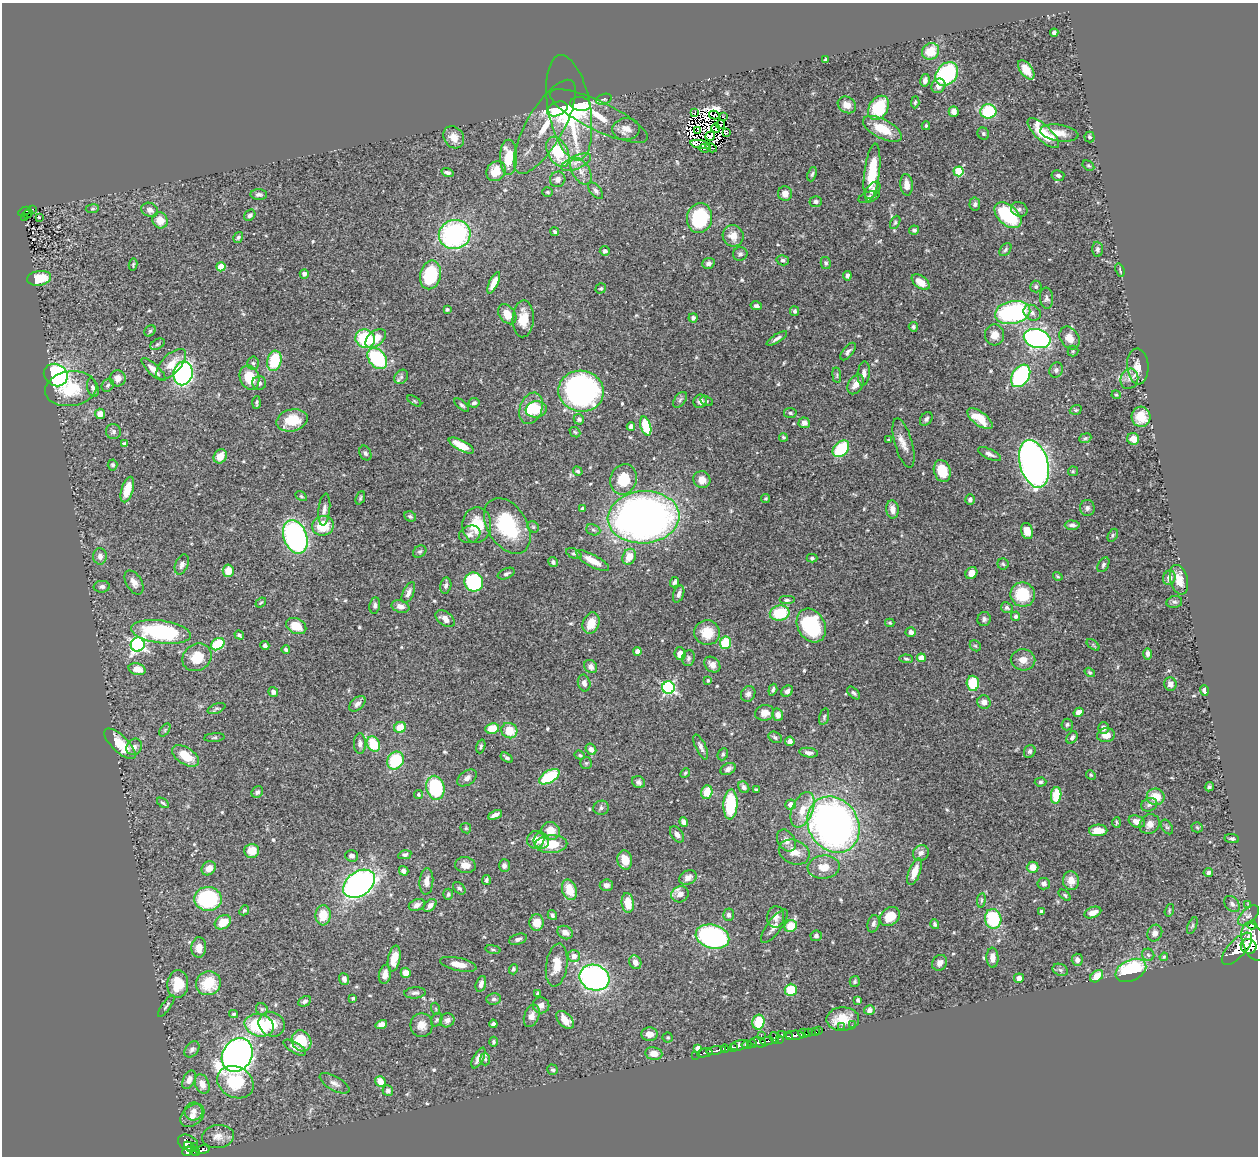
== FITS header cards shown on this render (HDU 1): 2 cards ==
NAXIS1  =                 1256
NAXIS2  =                 1154

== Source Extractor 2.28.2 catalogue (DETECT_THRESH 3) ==
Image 1256 x 1154 px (HDU 1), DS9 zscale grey, 1 PNG px = 1 image px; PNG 1260 x 1158 px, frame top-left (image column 1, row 1154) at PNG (2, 3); each listed source drawn as its Kron ellipse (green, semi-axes under 4 px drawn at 4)
Background 0.447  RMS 0.02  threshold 0.0609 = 3 sigma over >= 5 px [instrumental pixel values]
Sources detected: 574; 12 with non-positive FLUX_AUTO (blend fragments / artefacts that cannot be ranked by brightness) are neither listed nor drawn; of the other 562, the 500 brightest by FLUX_AUTO listed and drawn (62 fainter detections omitted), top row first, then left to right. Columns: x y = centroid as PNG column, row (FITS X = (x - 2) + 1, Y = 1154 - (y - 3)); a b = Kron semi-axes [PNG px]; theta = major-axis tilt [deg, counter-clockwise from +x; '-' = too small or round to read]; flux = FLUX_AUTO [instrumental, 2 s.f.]
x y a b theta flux
1054 33 4 4 - 3.9
931 51 9 8 - 28
825 60 4 3 - 2
1026 70 11 6 -52 17
947 74 13 10 50 130
925 80 6 5 - 6.2
938 86 7 6 - 7.7
604 99 8 5 19 3
915 102 6 4 86 2.2
580 104 10 7 -9 37
847 105 9 8 - 11
569 108 53 21 -79 180
879 108 13 9 58 66
557 109 11 6 21 43
988 111 8 7 - 69
954 112 5 5 - 7.1
694 113 3 2 - 2.4
714 115 5 2 - 1.9
599 116 54 14 -26 41
723 117 3 2 - 2
721 124 4 3 - 2.4
926 126 4 3 - 1.7
545 127 53 18 60 47
716 128 5 2 - 1.8
626 129 14 11 5 13
882 129 21 9 -27 36
698 131 4 3 - 4.5
726 133 4 3 - 2.8
1043 133 20 7 -43 39
1059 133 19 8 -9 15
983 134 6 5 - 2.9
710 136 5 2 - 2.2
454 137 12 9 -54 14
1090 137 5 5 - 2.4
700 144 10 3 -11 2.7
711 147 6 2 -30 2.1
705 148 6 4 -8 2
558 152 16 10 -63 61
508 157 17 8 90 37
576 162 16 6 24 10
1088 166 6 4 -32 2
496 171 10 9 - 21
581 171 15 8 -59 12
958 171 5 5 - 70
872 172 29 7 83 54
448 173 6 3 -19 3.5
812 174 7 4 71 2.4
1058 175 6 5 - 3.6
558 179 8 7 - 8.1
907 185 11 6 -84 9.5
872 190 10 6 49 7.4
596 191 10 5 -51 4.3
547 192 5 4 - 1.7
259 194 8 5 -3 4.1
785 194 7 7 - 10
869 197 11 5 18 4.6
816 201 6 5 - 3.3
975 204 6 5 - 4
32 209 3 2 - 8.2
92 209 7 4 6 1.9
1019 209 8 7 - 4.6
150 210 9 7 -24 5.4
24 211 6 3 24 45
28 214 5 2 - 4.8
250 215 6 4 42 3.6
1008 215 16 9 -43 100
25 217 3 2 - 6.5
39 217 3 3 - 1.9
699 218 15 12 81 100
160 220 8 7 - 15
895 222 7 4 63 2.3
914 230 5 4 - 3.4
555 232 4 3 - 2.1
455 234 16 14 18 210
733 236 11 10 - 15
238 237 6 4 58 2.1
1097 249 7 5 -89 3.7
1005 250 7 5 51 2.8
605 251 5 4 - 3.9
740 254 7 7 - 3.7
783 260 6 5 - 3.4
708 263 6 5 - 4.7
826 263 6 5 - 2.7
133 265 6 3 79 1.7
221 267 4 4 - 38
1120 270 7 3 -72 2.2
304 274 5 4 - 3.7
430 275 14 10 77 88
847 276 5 4 - 3.2
39 278 12 7 9 31
921 282 10 6 -38 16
494 283 11 4 65 14
1036 286 6 5 - 2.5
601 288 5 5 - 2
1046 298 10 6 -85 4.1
756 306 6 4 -12 3.6
447 309 4 4 - 2.1
795 311 5 4 - 2.5
1013 312 18 11 10 180
1032 313 9 7 -31 6.4
507 314 11 7 -53 17
693 318 4 4 - 3.7
523 319 18 10 87 23
913 327 5 4 - 3
150 331 6 5 - 2.2
995 335 10 9 - 13
376 338 12 7 40 21
777 338 12 3 31 4.2
1070 338 12 9 -58 14
365 339 10 9 - 74
1037 339 13 9 -16 350
157 344 8 5 27 2.5
848 351 10 5 51 4.3
1073 351 5 5 - 2.1
377 359 12 8 -51 120
274 361 10 7 76 57
253 363 7 5 -87 2.7
171 364 19 9 46 19
1138 366 18 10 -86 16
154 370 16 5 -44 11
1056 370 8 6 65 3.5
183 373 12 9 77 280
864 373 12 6 84 7.7
56 375 12 11 - 210
837 375 8 4 -83 2
1021 376 12 8 57 160
401 377 8 6 51 3.9
118 378 8 8 - 9.4
249 378 12 9 -71 31
1129 379 10 8 65 8.4
259 383 7 7 - 5.2
856 384 11 7 60 12
108 385 7 5 47 2.7
93 388 9 5 -74 4.2
71 389 26 17 8 53
581 391 23 20 -9 350
1116 395 4 4 - 1.6
680 400 9 5 55 3.5
414 401 8 3 -34 1.7
700 401 7 6 - 6.1
707 401 6 4 -28 2.2
257 403 6 3 87 2.3
474 403 5 4 - 3.5
462 405 9 4 -41 2.7
531 408 16 11 69 35
536 409 10 8 9 27
1076 410 6 4 19 2
790 413 6 5 - 3
100 414 5 5 - 11
1141 417 10 9 - 26
579 419 5 5 - 2.7
926 419 7 5 51 3.6
980 419 15 6 -37 29
292 420 16 11 14 37
804 423 6 5 - 7.2
631 426 4 4 - 6.4
646 426 10 5 -73 50
113 431 7 7 - 4
575 432 6 4 -43 2.1
783 437 4 4 - 2
1085 438 6 4 22 2.2
888 439 3 3 - 1.8
1133 439 6 5 - 11
124 443 4 3 - 2.1
903 443 25 8 -74 14
461 446 14 5 -27 23
841 449 9 6 46 68
365 453 8 5 -64 3.5
990 454 12 5 -24 5
220 456 7 6 - 16
1034 464 24 14 -75 700
113 465 5 5 - 3
578 471 5 4 - 2.7
942 471 11 8 -73 35
1073 471 5 4 - 1.9
623 479 15 13 70 40
702 480 9 8 - 13
127 489 13 6 73 26
301 496 6 4 -30 1.9
360 498 7 4 68 2.2
766 499 4 4 - 2.2
970 500 5 5 - 3.8
1087 508 8 7 - 4.2
324 509 16 6 84 7.2
582 509 4 3 - 2.3
892 509 9 6 -83 9.5
410 516 6 5 - 2.6
643 517 36 26 4 890
477 525 17 14 88 40
1072 525 7 4 -1 4.6
323 526 11 9 17 39
507 526 30 19 -58 91
533 527 6 5 - 2.2
593 530 7 5 -21 3
1027 531 8 6 -71 14
470 534 11 8 20 6.6
1113 535 7 4 62 2.4
295 537 17 11 -69 290
420 552 7 5 35 2.8
574 554 8 4 -23 2.5
100 556 8 6 -89 6
629 557 8 6 63 17
812 558 5 4 - 2.8
593 561 18 6 -29 17
553 562 5 4 - 3.1
1003 564 6 5 - 2.3
182 565 10 6 68 6.1
1103 565 8 5 60 3
228 571 6 5 - 22
971 573 6 5 - 11
506 574 9 5 23 3.4
1058 576 5 3 - 1.7
1169 578 7 6 - 7.3
1179 580 15 8 -76 18
134 582 13 7 -59 8.6
474 582 9 9 - 130
675 582 5 4 - 3.5
446 586 8 5 77 4
102 587 8 6 3 3.7
408 593 11 5 65 6.9
679 594 9 5 70 5.5
1023 594 12 12 - 52
787 600 8 4 0 3.3
261 602 6 3 40 1.6
1174 602 8 6 9 3.2
375 605 8 5 80 3.6
400 607 9 6 -16 6.9
1007 608 6 5 - 3.2
780 613 10 7 11 61
1015 616 5 4 - 3.9
445 619 11 6 -38 10
984 619 7 6 - 3.7
591 623 11 8 70 21
890 623 4 3 - 1.8
296 626 10 7 -26 23
811 626 18 13 -61 130
161 632 30 11 -8 160
911 632 5 5 - 6
707 633 13 12 - 26
239 635 5 3 - 2.7
725 643 6 5 - 52
218 644 7 5 37 58
138 645 7 7 - 330
1093 645 7 4 -38 1.8
265 646 4 4 - 4.3
975 646 6 5 - 1.9
286 650 4 3 - 3.3
638 651 4 4 - 11
680 654 6 5 - 12
1148 654 6 4 -89 4.1
197 657 15 13 32 31
688 658 8 6 77 3.7
921 658 4 4 - 17
906 659 7 4 -3 2.6
1023 660 12 10 -2 12
712 665 9 7 -43 9.3
591 667 7 6 - 7
137 669 8 6 -15 14
1090 672 5 4 - 1.9
708 681 4 4 - 2.4
584 683 8 6 -77 6.8
973 683 7 6 - 42
1170 684 7 6 - 6.3
668 688 6 6 - 200
773 690 6 3 72 2.9
787 691 6 5 - 5.3
1204 691 5 3 - 5
273 692 5 5 - 4.3
854 693 8 4 -45 2.9
748 694 8 7 - 4.7
984 702 7 6 - 9.3
357 704 9 6 43 6.1
217 708 9 5 23 2.9
1079 712 5 4 - 9
765 713 9 8 - 11
778 715 6 5 - 7.6
824 717 8 5 75 2.5
1067 724 6 5 - 2.7
400 727 6 5 - 24
492 728 7 5 10 26
1103 728 6 5 - 5.4
165 730 7 4 54 2.1
509 731 8 7 - 26
1106 735 9 7 13 14
775 737 7 5 -30 3
214 738 10 4 5 2.5
1072 738 7 5 55 3.6
790 741 5 4 - 6.1
360 743 10 6 90 5
120 744 20 8 -44 38
373 744 8 6 -61 44
481 746 7 4 71 2.6
134 747 8 7 - 7
701 747 13 5 -65 5
591 749 6 5 - 6.3
1030 751 7 5 64 3
809 753 9 4 -9 5.1
723 754 6 5 - 2.1
580 755 5 4 - 1.7
185 756 15 8 -34 30
507 758 7 3 -34 2.6
395 760 9 8 - 75
586 763 6 5 - 2.2
728 769 8 5 29 5.2
685 773 5 4 - 1.8
1091 775 5 4 - 1.8
549 777 11 6 31 83
467 778 11 7 35 6.2
638 782 7 5 -31 4.2
1040 782 6 4 2 2.5
744 787 6 5 - 4.1
1209 787 5 4 - 2.5
435 788 12 9 -76 87
756 789 4 2 - 1.8
257 792 6 5 - 4
707 792 7 5 73 25
418 794 4 4 - 1.9
1056 795 8 5 82 37
1156 797 9 8 - 25
163 803 7 3 -34 2.2
730 804 15 7 87 77
790 805 5 5 - 12
1149 805 8 6 24 4.3
601 808 7 7 - 4
803 810 18 10 67 25
495 815 7 4 24 5.8
684 822 5 4 - 5
1117 822 5 4 - 2
1137 822 8 5 -21 12
1150 824 10 9 - 9.8
833 825 29 24 -58 710
1167 827 8 5 -58 3.1
1197 827 5 5 - 2
466 828 5 5 - 2
1098 830 9 6 2 17
551 831 9 9 - 19
677 834 9 5 -52 6.4
1232 839 7 4 -10 2.9
536 840 9 8 - 15
786 840 12 8 -57 8.2
541 841 8 7 - 10
551 844 16 9 3 35
252 851 7 7 - 20
794 852 16 12 -22 15
921 853 8 7 - 6.8
405 855 6 4 12 3
352 856 6 5 - 5.7
625 860 10 7 -80 16
465 865 10 8 -10 11
504 866 6 5 - 4.1
824 867 16 11 5 18
1033 867 6 5 - 15
209 868 8 6 42 12
404 871 5 4 - 5
915 872 14 6 70 18
1208 873 5 4 - 4
688 878 9 7 27 8.4
486 880 5 4 - 2.8
426 881 13 7 86 8.8
1071 881 9 8 - 15
359 884 17 12 35 440
1044 884 6 6 - 4.6
606 885 7 5 4 5.1
459 888 7 5 -44 3
569 890 10 7 -70 28
448 894 5 5 - 2.9
680 894 9 8 - 11
1065 895 7 4 -38 2.2
208 899 14 12 -3 130
981 900 7 4 82 2.2
628 903 10 6 -84 23
1232 904 9 6 -46 4.7
1248 904 3 3 - 3.3
417 905 8 5 23 6.4
430 905 8 5 45 6.9
244 910 5 4 - 2.1
1169 910 6 4 72 1.7
1041 911 4 3 - 2.4
1093 913 9 5 21 9.7
323 915 10 7 87 25
552 915 5 4 - 3.6
728 915 6 5 - 3.9
1248 915 13 7 44 6.6
890 916 11 8 41 23
776 917 11 8 84 8.3
993 919 10 8 -80 74
223 922 9 6 31 24
537 923 8 7 - 19
873 924 9 6 75 4.5
935 924 5 4 - 2.3
1192 925 9 4 68 2.8
1252 925 4 3 - 37
774 926 20 7 53 8.8
791 926 6 6 - 36
565 932 8 6 -31 9.2
1155 933 9 7 60 7.2
816 936 6 5 - 3.8
712 937 17 11 -15 230
518 939 9 5 18 4.9
1253 941 20 11 -72 2200
1249 946 8 7 - 890
199 948 10 7 87 13
493 949 8 4 -9 1.8
1237 949 20 8 47 980
1148 955 6 6 - 3.1
574 956 6 6 - 8.8
1164 957 4 4 - 1.7
992 958 10 6 -86 9
394 959 13 6 78 20
1077 960 6 5 - 5.1
635 962 7 6 - 9.2
940 963 8 7 - 7
458 964 18 6 -12 14
557 965 22 10 82 21
513 969 5 4 - 2.5
1060 970 8 6 -22 2.9
1131 970 16 10 25 100
406 973 5 5 - 12
385 974 9 6 79 10
1097 976 7 5 42 11
594 978 15 12 -20 340
1019 978 5 5 - 6.9
344 979 6 4 -70 5.4
855 982 5 5 - 2
208 983 12 12 - 42
178 984 14 10 86 28
481 984 8 5 72 6.4
791 990 6 6 - 43
415 993 11 5 4 4.6
538 994 3 3 - 3.3
353 998 3 3 - 3.4
494 999 7 5 7 3.6
858 1000 4 3 - 3.2
305 1001 7 4 25 3.6
541 1005 8 8 - 8.1
166 1006 13 3 56 2.7
262 1009 6 5 - 2.8
436 1009 6 4 -72 1.7
869 1010 5 5 - 6.2
234 1014 4 3 - 2.2
532 1016 11 7 70 8.7
843 1019 16 11 1 27
437 1020 7 5 63 2.6
447 1020 7 6 - 6.1
565 1020 10 6 -45 17
758 1022 7 6 - 41
272 1024 13 12 - 23
381 1024 6 4 17 7.2
493 1024 4 4 - 3.5
259 1025 15 11 -15 100
422 1025 12 11 - 13
852 1025 2 2 - 4.3
841 1027 2 2 - 4.3
819 1030 3 2 - 11
816 1032 3 2 - 6.3
804 1033 6 4 -2 170
808 1033 3 3 - 47
649 1034 8 6 -4 10
782 1034 4 3 - 47
761 1035 2 2 - 25
795 1035 9 4 1 280
789 1037 3 2 - 55
668 1038 5 5 - 1.9
774 1038 6 4 -72 82
779 1039 3 2 - 18
301 1041 11 9 -55 41
767 1041 6 3 12 95
493 1042 5 4 - 2.3
758 1042 8 5 -12 140
752 1044 4 3 - 42
739 1045 9 5 13 410
747 1045 5 3 - 48
733 1047 3 3 - 71
295 1048 13 5 -31 8.1
698 1048 4 4 - 9.8
192 1049 9 6 52 4.5
725 1049 4 3 - 100
716 1050 9 3 11 260
654 1053 8 6 -9 12
705 1053 8 3 13 74
237 1055 18 14 58 1100
696 1055 2 2 - 1.8
478 1058 11 5 62 8.1
485 1059 6 5 - 2.2
552 1070 5 5 - 2.7
189 1080 10 5 63 8
380 1081 6 5 - 17
235 1082 19 15 -27 62
334 1083 16 7 -29 7.4
202 1084 10 7 -70 11
388 1090 5 5 - 3.7
194 1111 9 9 - 7.9
192 1115 14 9 42 13
218 1136 16 11 8 13
188 1143 11 7 -29 190
194 1146 4 2 - 24
189 1147 6 4 -45 140
203 1150 7 4 13 66
187 1151 5 4 - 150
195 1152 5 3 - 20
At the frame edge (FLAGS 8, measured only in part): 1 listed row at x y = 1253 941
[62 fainter detections neither listed nor drawn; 12 non-positive-flux detections neither listed nor drawn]